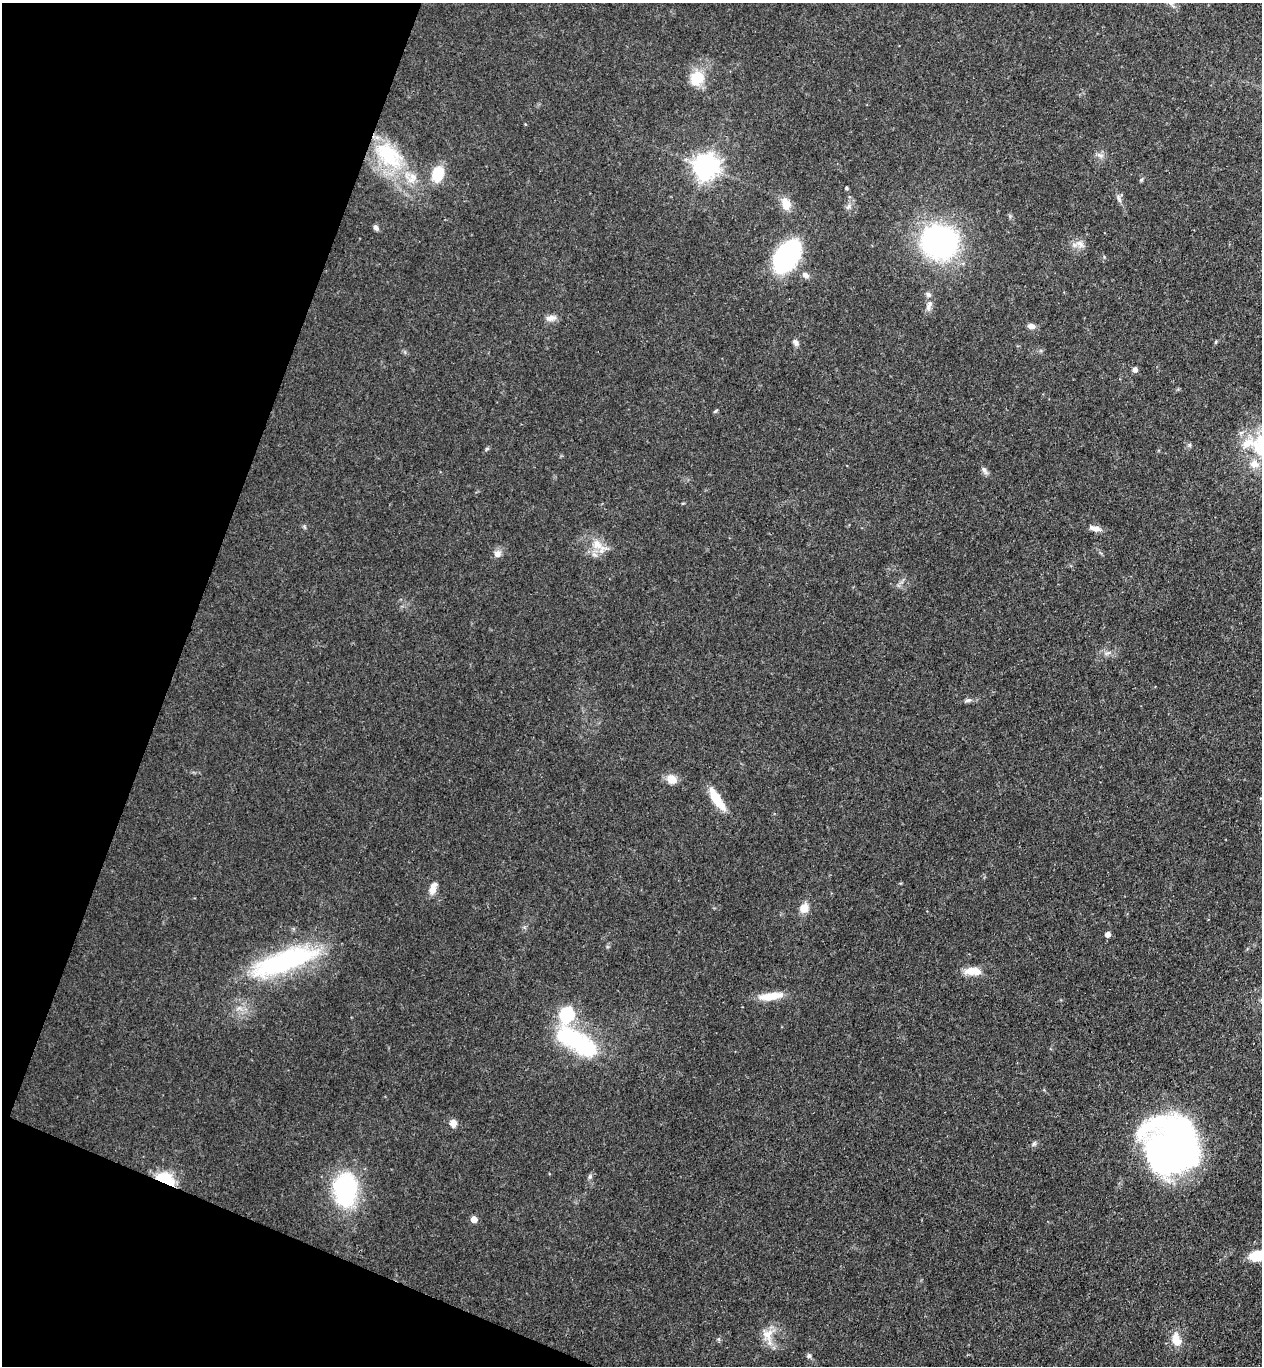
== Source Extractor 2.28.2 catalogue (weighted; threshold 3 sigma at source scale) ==
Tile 9 of 4 x 4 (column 1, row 3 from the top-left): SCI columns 192-1451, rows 1389-2752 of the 5551 x 5506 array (HDU 1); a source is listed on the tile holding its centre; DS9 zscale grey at full resolution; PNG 1264 x 1368 px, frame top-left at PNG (2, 3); no overlay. Shown black and unused: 18% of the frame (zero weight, under 3 of 4 exposures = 5% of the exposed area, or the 3 px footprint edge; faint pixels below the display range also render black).
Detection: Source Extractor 2.28.2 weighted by HDU 2 'WHT'; one run over the whole footprint, this tile lists its part. Background 0.106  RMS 0.0082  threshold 0.0369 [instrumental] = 3 sigma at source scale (4.5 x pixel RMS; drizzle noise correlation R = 1.50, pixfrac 1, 0.05/0.05 arcsec/px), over >= 5 px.
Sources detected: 50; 2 inside a brighter listed object's ellipse — not listed separately; the other 48 listed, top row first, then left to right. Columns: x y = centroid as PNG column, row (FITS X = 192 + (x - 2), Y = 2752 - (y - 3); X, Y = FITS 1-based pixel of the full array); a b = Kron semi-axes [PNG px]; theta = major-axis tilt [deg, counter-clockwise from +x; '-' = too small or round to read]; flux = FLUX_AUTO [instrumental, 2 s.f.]
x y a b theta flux
697 78 20 17 58 19
389 155 43 25 -44 66
1100 155 11 4 -26 2.6
706 167 8 8 - 750
437 174 17 12 72 23
1141 180 6 4 45 1.1
846 188 5 3 - 0.83
1119 200 10 4 -64 2.3
786 204 16 10 -73 9.1
376 228 8 5 -52 2.4
939 242 28 25 -21 210
1080 244 11 8 -50 4.9
787 256 28 17 55 130
805 275 10 7 -34 3.3
928 295 7 6 - 2.4
929 306 17 5 71 4.1
551 318 15 8 14 4.7
1031 326 8 6 -6 4.3
796 342 10 6 -68 2.6
1135 369 5 5 - 4.2
1248 443 21 12 25 13
1254 464 14 12 -24 9.3
984 470 12 5 -54 2.9
304 527 6 4 -88 1.1
1095 528 15 6 -14 5.4
597 544 24 11 -35 13
497 554 10 9 - 4.4
968 700 10 5 23 2.1
672 779 13 11 -40 7.9
715 797 31 10 -59 16
433 888 16 8 74 6.8
804 908 12 11 - 8.1
1107 934 5 4 - 5.3
284 961 81 22 19 120
970 971 19 10 18 9.1
770 996 34 9 7 15
567 1014 7 7 - 120
577 1042 56 22 -35 88
453 1123 9 8 - 5.2
1172 1146 54 49 -59 360
590 1176 7 4 72 1.5
165 1180 11 7 -28 88
345 1190 33 22 89 100
474 1219 5 5 - 7.6
1257 1256 15 9 8 24
767 1334 18 15 -61 12
1176 1340 18 11 -73 11
809 1356 7 6 - 1.8
Overlapping masked pixels (flux is a lower limit): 1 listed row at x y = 165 1180
Isophote crosses this tile's border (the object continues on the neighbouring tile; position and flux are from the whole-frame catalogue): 1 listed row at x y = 1257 1256
Unlisted compact peaks at least as high as the median listed source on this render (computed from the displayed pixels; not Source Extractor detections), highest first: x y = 1189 445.